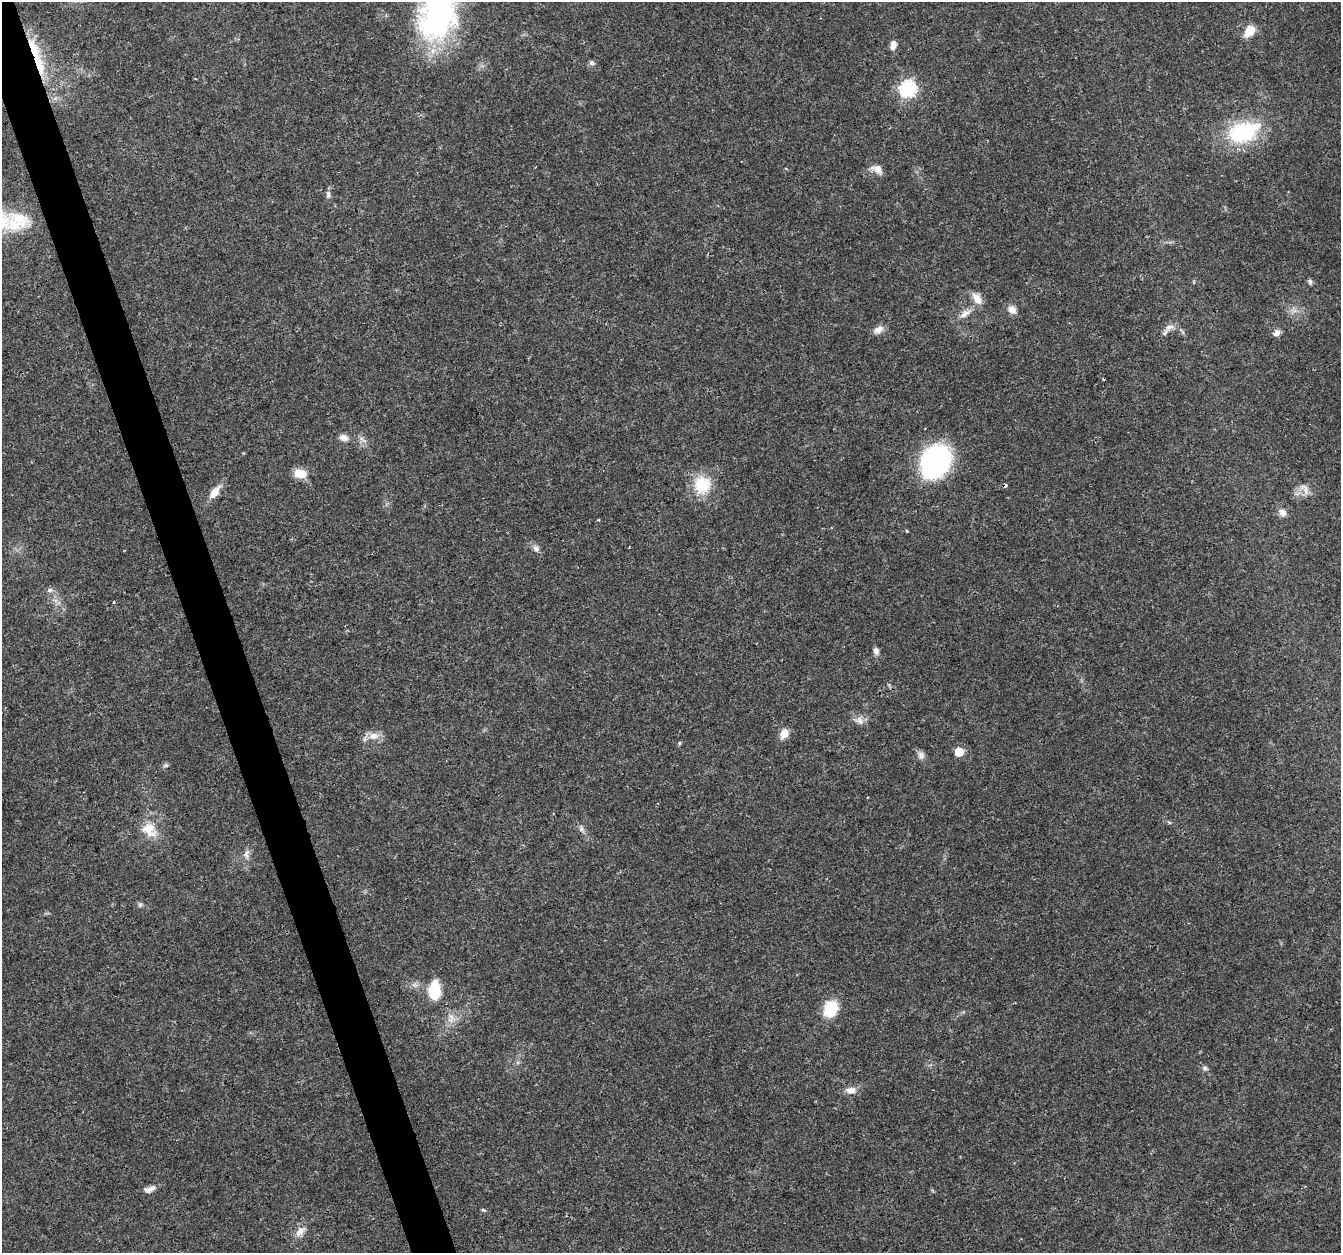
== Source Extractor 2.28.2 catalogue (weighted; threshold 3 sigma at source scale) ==
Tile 11 of 4 x 4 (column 3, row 3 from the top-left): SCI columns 2680-4018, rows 1367-2617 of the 5358 x 5181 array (HDU 1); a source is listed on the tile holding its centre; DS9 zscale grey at full resolution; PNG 1343 x 1255 px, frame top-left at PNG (2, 2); no overlay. Shown black and unused: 3% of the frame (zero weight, under 3 of 4 exposures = <1% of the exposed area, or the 3 px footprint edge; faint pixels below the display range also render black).
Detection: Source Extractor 2.28.2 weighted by HDU 2 'WHT'; one run over the whole footprint, this tile lists its part. Background 0.0264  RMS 0.002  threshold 0.0088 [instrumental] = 3 sigma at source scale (4.5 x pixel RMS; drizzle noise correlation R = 1.50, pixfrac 1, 0.0396/0.0396 arcsec/px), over >= 5 px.
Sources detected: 54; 2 cosmic-ray / hot-pixel residue — not listed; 2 inside a brighter listed object's ellipse — not listed separately; the other 50 listed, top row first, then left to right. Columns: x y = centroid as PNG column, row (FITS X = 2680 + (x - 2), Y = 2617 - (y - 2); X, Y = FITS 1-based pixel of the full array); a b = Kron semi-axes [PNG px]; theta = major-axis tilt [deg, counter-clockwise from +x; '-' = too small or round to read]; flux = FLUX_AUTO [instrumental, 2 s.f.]
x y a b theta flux
438 15 63 41 70 41
1249 31 14 9 51 2.9
893 45 10 6 78 1.5
38 63 38 12 -69 7.4
592 63 7 6 - 0.55
908 89 7 7 - 51
1242 132 33 25 12 15
877 169 15 9 -27 1.6
328 194 10 6 -90 0.63
18 221 35 24 22 7.9
1310 282 8 5 -71 0.42
977 298 18 10 -54 1.9
1012 310 11 10 - 1.3
965 313 16 8 35 1.6
878 329 15 8 36 1.2
1165 333 13 5 56 0.88
1276 333 9 7 37 0.97
344 438 10 7 -19 1.2
936 461 27 21 61 46
300 474 14 10 -10 2.8
702 485 25 22 66 6.3
1306 490 16 8 -79 1.3
214 492 15 8 53 2.4
1282 513 11 9 -62 1.1
598 520 3 2 - 0.4
907 531 4 4 - 0.19
536 548 9 8 - 0.8
49 590 8 6 5 0.58
114 602 4 3 - 0.16
876 651 9 6 -71 0.78
860 721 11 8 -34 1.1
784 734 11 9 58 1.9
374 736 15 9 8 1.8
679 743 5 5 - 0.25
959 752 6 5 - 5.7
921 756 11 8 84 0.86
166 765 7 5 1 0.41
1169 822 6 4 -19 0.26
581 829 9 6 -72 0.65
149 830 23 17 -48 3.9
246 854 16 6 79 1.1
140 905 6 6 - 0.37
434 991 19 10 -90 7.1
830 1009 16 13 61 7.1
451 1018 14 8 68 1.5
1205 1068 7 6 - 0.54
850 1090 13 8 4 1.6
149 1189 16 7 17 1.2
483 1210 6 3 -35 0.24
300 1231 17 9 54 1.7
Overlapping masked pixels (flux is a lower limit): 1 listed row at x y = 38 63
Isophote crosses this tile's border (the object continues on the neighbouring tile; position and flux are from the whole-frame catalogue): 2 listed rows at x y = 438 15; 18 221